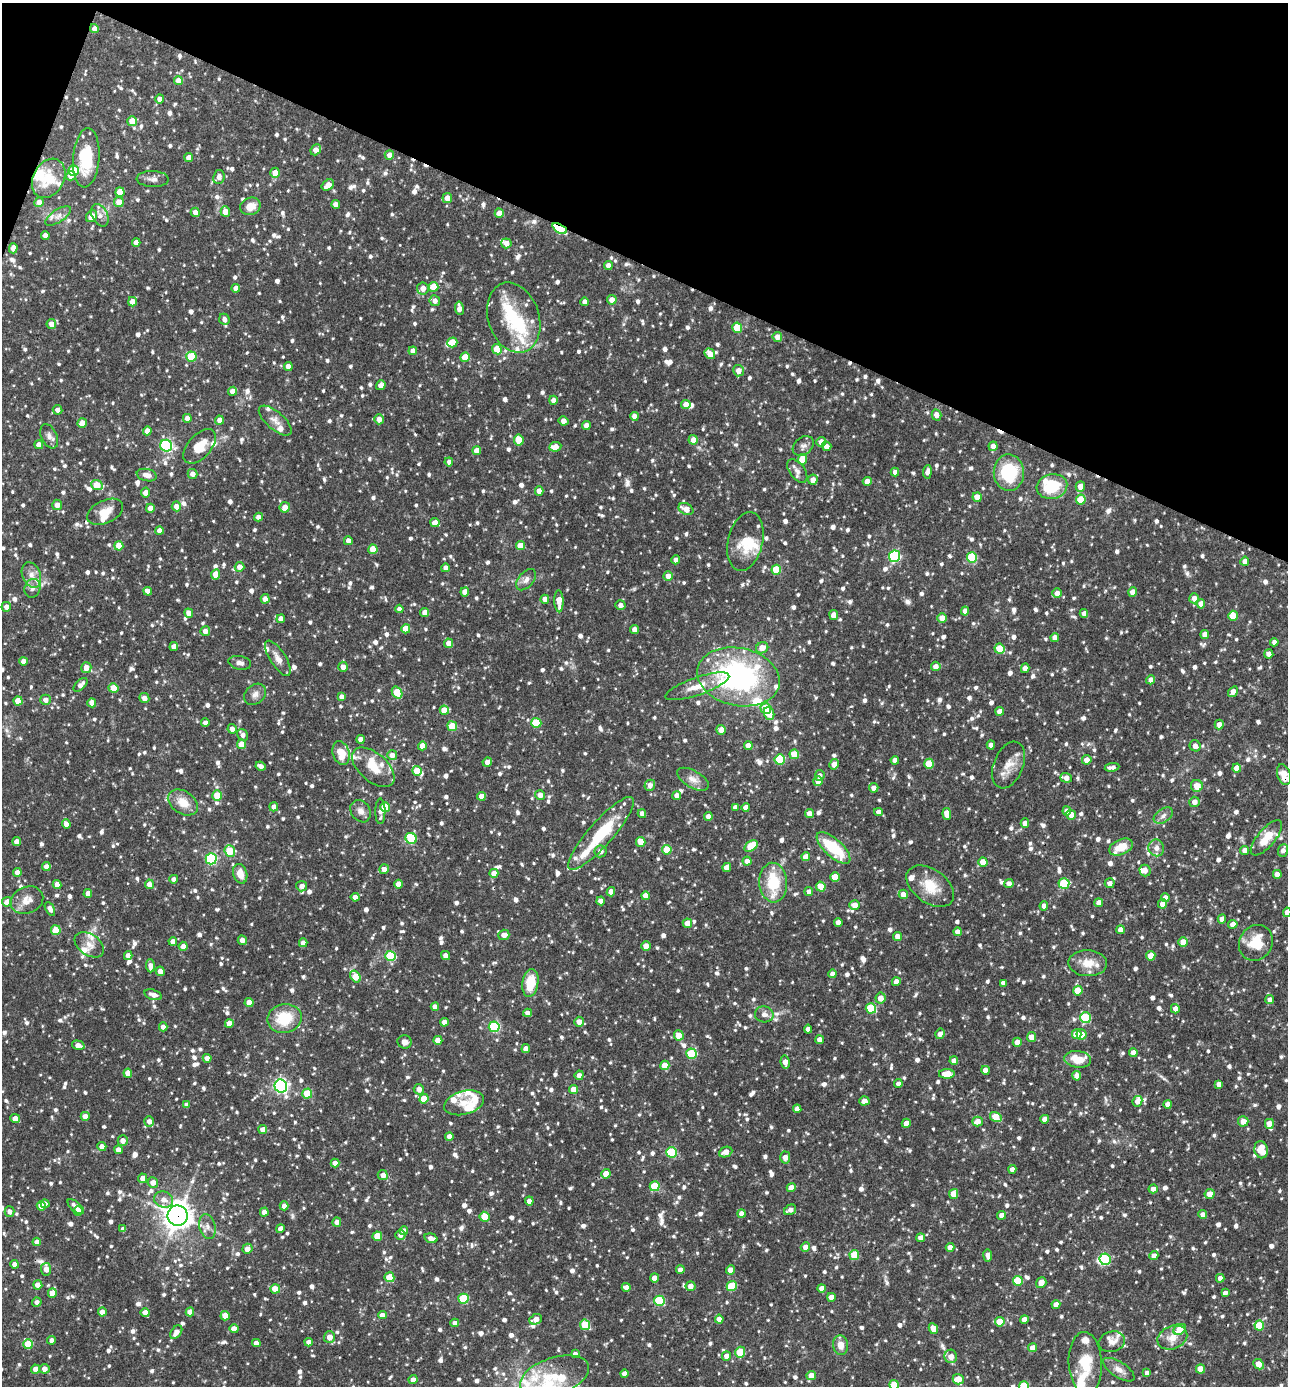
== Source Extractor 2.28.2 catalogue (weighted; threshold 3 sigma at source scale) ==
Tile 2 of 4 x 4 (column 2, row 1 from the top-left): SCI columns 1556-2841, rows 4151-5534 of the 5550 x 5536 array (HDU 1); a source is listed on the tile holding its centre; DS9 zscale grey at full resolution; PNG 1290 x 1388 px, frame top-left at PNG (2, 3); each listed source drawn as its Kron ellipse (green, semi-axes under 4 px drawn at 4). Shown black and unused: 20% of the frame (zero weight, under 3 of 4 exposures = <1% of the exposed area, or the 3 px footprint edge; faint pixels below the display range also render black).
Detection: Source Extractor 2.28.2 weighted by HDU 2 'WHT'; one run over the whole footprint, this tile lists its part. Background 0.0847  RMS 0.0039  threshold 0.0178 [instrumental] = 3 sigma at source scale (4.5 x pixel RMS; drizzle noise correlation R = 1.50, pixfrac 1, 0.05/0.05 arcsec/px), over >= 5 px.
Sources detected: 1542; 4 inside a brighter object's white glare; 6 cosmic-ray / hot-pixel residue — neither listed nor drawn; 62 inside a brighter listed object's ellipse — not listed separately; of the other 1470, all 500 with FLUX_AUTO >= 1.75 (the completeness limit of this list) listed and drawn (970 fainter detections not listed), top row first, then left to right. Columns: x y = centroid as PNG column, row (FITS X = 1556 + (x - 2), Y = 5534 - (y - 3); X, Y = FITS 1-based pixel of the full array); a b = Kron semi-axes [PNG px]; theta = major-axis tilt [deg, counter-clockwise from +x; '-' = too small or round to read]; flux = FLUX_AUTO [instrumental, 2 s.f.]
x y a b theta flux
94 28 4 4 - 2.1
178 81 4 4 - 4.2
160 99 4 4 - 2.8
132 121 5 5 - 5
316 150 6 5 - 3.2
389 155 5 4 - 2.6
189 157 4 4 - 2.7
86 158 29 13 86 18
73 171 5 5 - 17
275 173 5 5 - 4.1
71 176 5 4 - 2.7
219 177 7 5 82 2.2
49 178 21 15 61 11
153 179 16 8 -2 2.2
328 185 7 5 36 3.6
120 192 5 4 - 8.4
447 198 5 5 - 3.5
39 202 5 4 - 3.5
119 202 5 4 - 5.2
336 204 4 4 - 2.8
250 206 10 8 21 4.9
195 212 4 4 - 2.6
225 212 5 4 - 4.4
499 213 4 4 - 4
100 215 12 7 -64 2.5
58 216 15 6 33 2.3
91 216 6 5 - 4.7
560 229 8 4 -29 25
45 236 4 4 - 2.4
136 242 4 4 - 2.5
506 243 5 5 - 2.9
13 248 5 4 - 3.2
608 266 4 4 - 2.9
434 287 5 5 - 8.3
236 288 4 4 - 2.6
423 288 6 6 - 3.2
612 300 5 4 - 2.9
435 301 5 5 - 2.1
132 302 5 4 - 4.2
585 302 4 4 - 2.3
459 308 7 4 -81 2.7
514 318 36 25 -71 22
224 319 6 5 - 2
51 324 5 5 - 3.3
737 328 5 5 - 14
777 337 5 4 - 3
452 342 5 5 - 8.1
497 349 5 5 - 7.7
413 351 4 4 - 2.6
710 354 6 4 -51 3.6
191 357 5 5 - 15
465 357 5 4 - 8
288 366 4 4 - 2.6
738 371 5 5 - 3.1
381 385 5 4 - 3.1
232 391 4 4 - 2.9
553 400 4 4 - 1.9
686 405 5 4 - 3.4
58 410 5 4 - 1.9
936 415 5 5 - 2.5
634 416 4 4 - 2.7
187 418 4 4 - 2.4
379 419 5 4 - 3
219 420 4 4 - 2.8
275 421 20 9 -41 3.2
564 421 5 4 - 3
82 423 5 4 - 3.9
586 426 4 4 - 3.8
147 431 4 4 - 3.1
49 436 13 8 -64 2.1
519 440 5 5 - 9.8
693 440 5 4 - 2.9
821 442 5 4 - 2.7
39 445 4 4 - 2.9
166 446 6 6 - 51
200 446 20 11 48 7.4
803 446 12 8 39 2
826 446 5 4 - 3.3
993 446 5 4 - 2.3
555 447 6 5 - 3.9
477 451 4 4 - 4.3
802 459 5 4 - 8.1
449 462 4 4 - 1.8
797 471 13 7 -54 2.3
895 472 4 4 - 2.3
927 472 7 4 82 1.9
1009 472 18 15 -88 20
192 474 5 5 - 2.5
147 475 10 6 -12 2.6
813 480 5 5 - 3.1
867 481 4 4 - 3.2
97 485 6 5 - 8.4
1052 486 15 12 14 15
1080 486 5 4 - 3.6
539 491 4 4 - 3.1
145 492 5 4 - 2.7
977 497 5 4 - 3.6
1081 500 5 5 - 11
57 505 5 5 - 2.7
176 506 5 4 - 3.1
285 507 5 5 - 3.5
150 508 4 4 - 2.8
686 509 8 5 -27 3.8
105 512 19 11 25 5.3
258 517 4 4 - 2.2
435 523 4 4 - 3.5
159 531 4 4 - 2.5
348 541 4 4 - 2.7
745 541 30 17 77 11
119 546 4 4 - 6.8
520 546 4 4 - 5.2
373 549 5 4 - 8.6
895 556 6 5 - 39
972 558 5 5 - 22
676 560 4 4 - 2
1245 561 4 4 - 2.7
240 567 5 5 - 3.1
445 568 4 4 - 1.9
776 570 5 5 - 13
216 574 5 4 - 5.7
31 575 13 9 -68 3.3
668 576 5 4 - 3
526 580 12 7 49 2.3
32 588 9 7 70 1.8
148 591 4 4 - 2.9
465 592 4 4 - 3.1
1133 592 5 4 - 3.2
1057 593 5 4 - 3.1
1194 598 5 5 - 2.9
265 599 5 4 - 2.3
545 599 4 4 - 2.8
559 601 11 4 -88 4.7
1201 604 4 4 - 3.4
620 605 5 5 - 1.9
6 607 5 5 - 2.4
399 609 4 4 - 1.8
965 611 4 4 - 2.6
425 612 4 4 - 3.1
189 613 5 4 - 3.1
1084 613 4 4 - 2.1
834 615 5 4 - 2.8
1233 616 5 5 - 9.9
942 618 4 4 - 4.4
281 619 4 4 - 2.5
406 629 4 4 - 6
634 630 4 4 - 3.1
205 631 5 5 - 2.8
1205 634 4 4 - 2.5
1055 638 4 4 - 3
1274 642 4 4 - 2.4
449 643 5 4 - 3.2
174 647 4 4 - 2.9
762 648 6 5 - 3.7
999 649 5 5 - 10
1269 654 5 4 - 1.9
278 658 20 8 -57 3.3
24 661 4 4 - 2.9
240 663 11 6 -10 1.8
936 666 5 5 - 2.5
343 667 5 4 - 2.6
86 668 5 5 - 3.6
1025 668 4 4 - 2.4
738 677 42 29 -12 81
1151 680 4 4 - 2.8
81 685 8 4 45 2.3
697 686 34 9 19 7
113 688 5 4 - 7.8
397 692 6 4 -55 10
1233 692 6 4 56 2.9
255 694 12 9 42 2.4
342 697 4 4 - 2
144 698 5 5 - 2.6
46 700 5 5 - 2.5
18 701 4 4 - 6.9
92 703 4 4 - 3.2
766 708 5 5 - 8.8
444 710 4 4 - 6
1000 711 4 4 - 3.1
769 713 6 5 - 6.9
205 723 4 4 - 2.4
536 723 5 5 - 14
1219 724 5 4 - 2.6
452 726 5 5 - 10
232 729 5 4 - 2.4
721 730 5 4 - 3.1
243 735 6 5 - 1.8
360 739 4 4 - 2.9
242 744 5 4 - 7.2
748 745 4 4 - 3
991 745 4 4 - 3
422 746 4 4 - 4.1
1195 746 6 5 - 2.3
341 753 12 8 -73 5.9
794 754 5 5 - 8.4
392 755 5 5 - 2.8
780 759 5 5 - 19
895 760 4 4 - 2.3
1087 760 5 4 - 2.9
487 762 5 4 - 2.8
834 764 5 4 - 3.7
929 764 5 5 - 9.9
1009 765 24 14 68 6
261 766 5 4 - 1.9
373 767 25 14 -41 7.4
1112 767 7 4 7 1.9
1237 768 4 4 - 3.9
417 771 5 4 - 7.2
820 775 5 4 - 1.8
1284 775 10 6 -72 5.5
1066 778 6 4 -17 2.8
693 779 17 8 -30 3.2
818 781 5 4 - 3
650 785 5 5 - 2.2
1197 786 6 6 - 4
874 788 5 4 - 2.2
217 795 5 5 - 6.2
540 795 5 5 - 3.3
481 796 4 4 - 3.1
677 796 4 4 - 2.7
183 802 16 11 -33 6.1
1194 802 5 5 - 2.4
274 807 4 4 - 2.6
385 807 5 4 - 11
735 807 4 4 - 1.8
746 807 4 4 - 2.4
361 811 12 9 -58 2.4
380 811 13 5 90 2.3
1067 811 4 4 - 2.3
878 812 4 4 - 2.3
642 814 4 4 - 2.5
809 814 4 4 - 3.4
947 814 6 4 -83 5.4
1071 815 5 4 - 3.3
1163 816 10 6 34 1.8
708 817 4 4 - 2.7
1025 823 5 4 - 2.6
66 824 4 4 - 3.1
601 833 47 12 49 21
411 838 6 5 - 19
1266 838 22 8 50 8.1
17 841 4 4 - 2.5
641 842 5 4 - 6.9
751 846 7 5 36 13
1121 847 12 7 23 7
834 848 21 9 -43 19
1156 848 8 8 - 2.3
667 850 5 4 - 8.7
1245 850 4 4 - 2.8
1283 850 6 5 - 2
230 851 6 5 - 14
601 851 6 6 - 2.5
806 857 4 4 - 4.1
211 859 5 5 - 44
747 861 4 4 - 2.5
983 862 4 4 - 5.1
46 866 4 4 - 2.6
727 867 4 4 - 3
384 869 5 4 - 2.8
1145 871 6 5 - 2.2
17 873 4 4 - 2.9
494 873 4 4 - 3.3
240 874 10 7 -72 4.3
1277 874 4 4 - 2.5
835 877 5 4 - 7.6
174 879 4 4 - 2.2
773 883 20 14 -86 16
1009 883 4 4 - 2
1064 883 5 5 - 19
1110 883 5 5 - 2.1
149 884 4 4 - 2.7
398 884 4 4 - 3.5
57 885 4 4 - 3.7
302 886 5 5 - 2.1
930 886 27 17 -36 9.6
821 887 5 4 - 8
611 892 4 4 - 3.2
809 892 4 4 - 2.4
88 893 4 4 - 3.4
903 894 4 4 - 3.7
646 896 4 4 - 3.4
355 897 4 4 - 2.7
1165 898 4 4 - 2.5
27 900 17 13 22 4.5
601 901 4 4 - 2.7
7 902 5 4 - 3.3
1099 903 4 4 - 2.9
1162 904 5 4 - 3.3
854 905 5 5 - 3.1
1044 906 5 4 - 2.5
50 909 7 4 -60 1.9
1287 912 4 4 - 2.6
1222 919 4 4 - 2.8
838 922 4 4 - 2.3
687 923 5 4 - 3.8
1233 924 5 4 - 3
56 930 5 5 - 12
1120 930 4 4 - 2.8
957 932 4 4 - 2.7
504 935 5 5 - 3
897 936 4 4 - 2.8
242 940 5 4 - 2.6
173 941 4 4 - 2.4
1183 942 5 4 - 4.1
303 943 4 4 - 2.7
1256 943 18 16 58 11
89 945 16 10 -35 4.3
183 946 4 4 - 2.3
646 946 4 4 - 4.1
445 955 5 4 - 2.2
128 956 4 4 - 2.7
391 956 5 5 - 23
1151 956 5 4 - 5.6
1088 963 19 13 -1 6.3
150 966 6 4 -88 3.1
160 971 5 4 - 3.1
832 974 4 4 - 2.6
355 977 6 4 -56 7.7
896 982 4 4 - 3.3
530 983 14 8 81 10
1003 983 4 4 - 2.3
1078 991 5 4 - 9.2
153 995 9 5 -19 2.5
880 998 5 5 - 3.6
1270 999 4 4 - 2
249 1003 4 4 - 4.8
435 1007 4 4 - 2.7
871 1008 5 5 - 21
1175 1009 5 4 - 3
528 1013 4 4 - 2.1
764 1014 9 8 - 2.1
284 1018 17 14 12 14
1085 1018 5 5 - 22
444 1022 4 4 - 3
579 1022 5 4 - 2.6
229 1023 4 4 - 3.2
163 1027 4 4 - 2.3
494 1027 5 5 - 36
808 1029 4 4 - 2.6
940 1034 5 4 - 2.3
1077 1034 5 4 - 5.3
1082 1034 5 5 - 3.5
679 1035 5 4 - 5.2
1031 1037 5 4 - 3.2
438 1040 4 4 - 4.2
820 1040 4 4 - 3
405 1042 7 6 - 1.9
1017 1042 4 4 - 3
78 1045 6 4 -16 2.4
526 1049 4 4 - 2.4
1133 1053 4 4 - 2.6
691 1054 5 5 - 21
207 1058 4 4 - 2.7
1078 1059 13 8 -7 7.6
954 1061 4 4 - 2.3
785 1062 6 4 -79 3.1
665 1065 5 4 - 5.8
985 1070 4 4 - 3.4
128 1073 4 4 - 4
947 1074 8 5 1 7.4
579 1075 5 4 - 2.1
1077 1076 5 4 - 3.2
898 1084 4 4 - 2
1219 1084 4 4 - 2.3
281 1086 6 6 - 91
419 1089 5 5 - 3
573 1090 4 4 - 5.5
307 1093 5 5 - 12
424 1099 5 4 - 7.6
864 1101 5 4 - 3.4
1137 1101 5 4 - 3
464 1103 20 12 15 5.3
1168 1104 4 4 - 2.5
187 1105 4 4 - 2.2
797 1109 4 4 - 2.5
85 1116 4 4 - 2.9
996 1117 6 5 - 8.3
15 1118 5 4 - 2.9
1045 1119 4 4 - 2.9
149 1121 5 5 - 2
977 1121 5 5 - 3.6
1243 1121 5 5 - 3.6
906 1123 4 4 - 3
1269 1124 5 4 - 3.9
263 1129 4 4 - 2.7
449 1136 4 4 - 2.6
123 1141 5 5 - 2.8
102 1146 4 4 - 2.5
118 1150 4 4 - 2.9
1261 1150 9 6 -78 8.7
671 1152 5 5 - 21
726 1152 7 5 24 3.1
785 1158 6 5 - 3.5
335 1163 4 4 - 2.8
1012 1169 4 4 - 1.9
606 1174 4 4 - 6
383 1175 5 5 - 2.3
143 1178 5 4 - 3.2
153 1182 5 5 - 3
655 1186 5 5 - 14
791 1187 5 4 - 3.2
1153 1189 4 4 - 2.1
954 1194 5 4 - 6.3
1210 1194 5 4 - 4.3
164 1200 9 8 - 2.8
529 1201 4 4 - 2.8
45 1204 4 4 - 2.1
41 1206 5 4 - 3.1
284 1206 4 4 - 2.6
76 1207 10 5 -40 2.4
790 1210 6 5 - 2.1
78 1211 5 4 - 3.7
10 1212 5 5 - 1.9
264 1212 4 4 - 3.5
741 1213 4 4 - 2.5
1203 1214 4 4 - 2.4
1002 1215 4 4 - 2.6
178 1216 10 10 - 410
485 1217 5 5 - 8.4
337 1222 5 4 - 2.6
207 1227 12 8 -76 2.4
123 1229 4 4 - 1.8
280 1229 4 4 - 2.6
404 1231 4 4 - 2.7
400 1235 5 4 - 1.8
377 1236 5 5 - 9.3
431 1238 7 4 -17 2.6
921 1238 4 4 - 3.7
37 1242 4 4 - 2.8
805 1247 5 4 - 2.6
950 1247 4 4 - 2.9
247 1249 5 5 - 2.8
854 1255 5 5 - 9.7
988 1255 6 4 -81 2.1
1154 1256 4 4 - 2.7
1105 1259 6 5 - 26
15 1264 4 4 - 2.8
46 1269 6 5 - 3.1
680 1270 4 4 - 2.8
730 1270 4 4 - 3.5
389 1277 5 5 - 10
654 1278 4 4 - 2.6
1220 1278 4 4 - 2.5
1018 1281 5 5 - 15
1041 1283 5 5 - 3
38 1285 4 4 - 3.7
690 1286 5 5 - 2.9
732 1286 5 5 - 16
626 1287 4 4 - 2.7
822 1288 4 4 - 2.6
275 1289 4 4 - 5.6
52 1293 4 4 - 4.9
1225 1293 4 4 - 1.8
831 1297 4 4 - 2.6
463 1299 5 5 - 19
659 1301 5 5 - 22
37 1302 4 4 - 1.9
1056 1304 4 4 - 2.7
102 1312 4 4 - 2.8
145 1312 4 4 - 2.9
190 1312 4 4 - 3.1
382 1315 4 4 - 2.6
225 1316 4 4 - 6.7
536 1319 6 5 - 3.1
719 1319 4 4 - 2.8
1024 1319 4 4 - 2.6
1000 1322 5 5 - 9
455 1323 4 4 - 1.8
585 1325 5 5 - 15
1259 1325 5 5 - 13
234 1329 4 4 - 4.1
933 1329 6 4 -64 4.2
1180 1329 7 5 33 8.3
176 1332 7 5 53 3.1
329 1337 6 5 - 3.8
1172 1338 15 11 22 4.6
51 1340 4 4 - 2
309 1342 4 4 - 2
1112 1342 13 10 15 2.8
256 1343 4 4 - 2.8
28 1344 5 5 - 11
841 1345 10 7 -80 3.4
1033 1348 4 4 - 3.8
740 1352 6 5 - 14
575 1354 4 4 - 2.4
726 1356 4 4 - 2.6
951 1356 7 6 - 3
1085 1363 31 16 -87 13
1258 1364 6 4 -44 5.2
35 1369 4 4 - 2.6
44 1369 5 5 - 2.7
1200 1369 4 4 - 6.3
1119 1370 18 7 -33 3
624 1373 4 4 - 2.2
1147 1373 4 4 - 1.8
811 1375 5 4 - 4.3
555 1376 36 19 19 16
958 1379 5 5 - 5.5
413 1380 4 4 - 3
894 1385 5 5 - 11
1024 1386 5 5 - 12
Overlapping masked pixels (flux is a lower limit): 6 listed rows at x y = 94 28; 560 229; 738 677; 1284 775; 726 1152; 178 1216
Isophote crosses this tile's border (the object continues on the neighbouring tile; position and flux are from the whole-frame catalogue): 4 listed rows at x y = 1284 775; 1287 912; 894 1385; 1024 1386